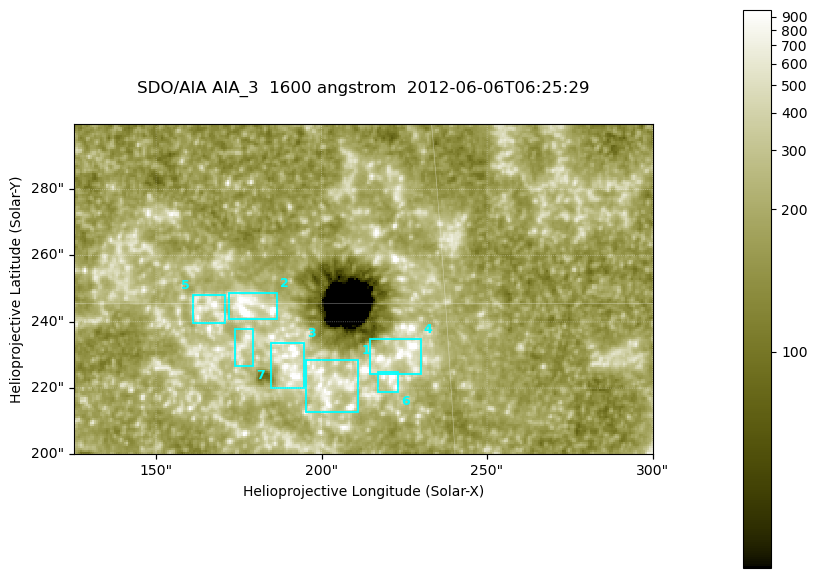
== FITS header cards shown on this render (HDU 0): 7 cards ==
TELESCOP= 'SDO/AIA '
INSTRUME= 'AIA_3   '
WAVELNTH=                 1600
WAVEUNIT= 'angstrom'
DATE-OBS= '2012-06-06T06:25:29.12'
CTYPE1  = 'HPLN-TAN'
CTYPE2  = 'HPLT-TAN'

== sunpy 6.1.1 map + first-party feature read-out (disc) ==
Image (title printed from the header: SDO/AIA AIA_3  1600 angstrom  2012-06-06T06:25:29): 287 x 164 px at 0.609 arcsec/px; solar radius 946 arcsec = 1552 px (partial field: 0.6% of the solar disc is inside the frame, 100% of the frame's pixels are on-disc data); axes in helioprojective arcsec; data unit not stated in the header (colour bar unlabelled)
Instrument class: DISC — disc imager (sunpy class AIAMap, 1600 A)
Bright regions (active regions / flare kernels): reference = the on-disc median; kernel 3 px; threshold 5 sigma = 327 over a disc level ~186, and >= 1.15x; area >= 47 px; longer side >= 3 px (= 1.8 arcsec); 7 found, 7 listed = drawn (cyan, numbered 1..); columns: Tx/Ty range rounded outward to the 2 arcsec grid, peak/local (2 s.f.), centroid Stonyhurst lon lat
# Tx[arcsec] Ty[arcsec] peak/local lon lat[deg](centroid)
1 194..212 212..230 4.7 +13 +13
2 172..188 240..250 12 +11 +15
3 184..196 220..234 8.3 +12 +14
4 214..230 224..236 10 +14 +14
5 160..172 238..248 5 +10 +15
6 216..224 218..226 6.2 +14 +14
7 174..180 226..238 3.7 +11 +14